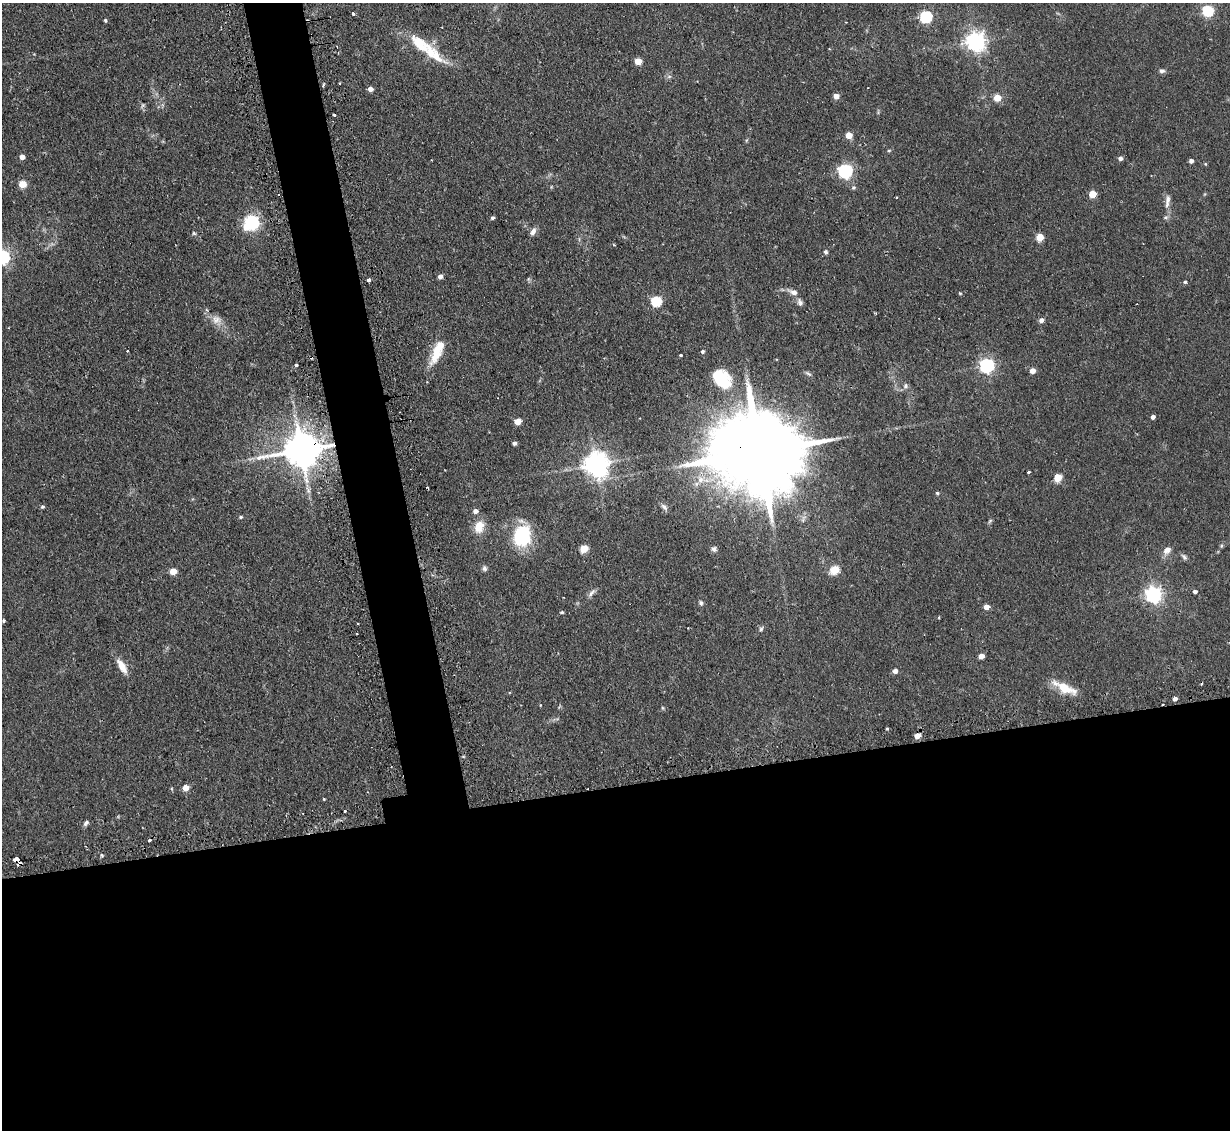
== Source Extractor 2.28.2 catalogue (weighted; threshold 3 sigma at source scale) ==
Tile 15 of 4 x 4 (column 3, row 4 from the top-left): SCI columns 2487-3714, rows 159-1286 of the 4972 x 4943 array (HDU 1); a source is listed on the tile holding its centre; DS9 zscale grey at full resolution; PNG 1232 x 1132 px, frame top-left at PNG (2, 3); no overlay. Shown black and unused: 34% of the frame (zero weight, under 2 of 3 exposures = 4% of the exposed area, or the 3 px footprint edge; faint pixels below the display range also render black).
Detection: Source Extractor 2.28.2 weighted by HDU 2 'WHT'; one run over the whole footprint, this tile lists its part. Background 0.137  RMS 0.0072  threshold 0.0322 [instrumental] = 3 sigma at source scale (4.5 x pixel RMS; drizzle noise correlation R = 1.50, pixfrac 1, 0.05/0.05 arcsec/px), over >= 5 px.
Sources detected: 110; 2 inside a brighter object's white glare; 7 cosmic-ray / hot-pixel residue — not listed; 2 inside a brighter listed object's ellipse — not listed separately; the other 99 listed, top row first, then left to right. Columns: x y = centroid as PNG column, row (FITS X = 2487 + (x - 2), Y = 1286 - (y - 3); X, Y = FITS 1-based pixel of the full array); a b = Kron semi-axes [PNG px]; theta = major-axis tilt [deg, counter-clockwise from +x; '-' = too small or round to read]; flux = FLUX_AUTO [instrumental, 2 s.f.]
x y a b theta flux
1208 11 6 5 - 62
353 14 3 3 - 6.5
926 17 6 5 - 94
105 20 4 3 - 0.95
976 41 7 7 - 370
421 44 35 15 -38 23
638 61 5 5 - 15
1162 71 7 6 - 2
669 76 7 4 1 1.4
323 85 3 3 - 1.1
370 89 4 4 - 4.3
836 96 4 4 - 6.2
997 98 5 5 - 14
334 115 3 2 - 0.91
849 135 5 4 - 11
889 151 5 3 - 0.76
22 157 4 4 - 4.7
1120 158 4 4 - 2.4
1191 161 4 4 - 2.3
845 171 6 6 - 160
23 184 5 5 - 20
853 187 5 5 - 1.4
1092 194 5 4 - 17
897 197 3 2 - 0.59
1167 201 21 7 83 5.2
492 218 4 4 - 1.4
252 222 8 6 39 200
533 231 10 6 59 3.1
194 233 6 4 -43 1
1040 237 5 5 - 18
614 245 4 3 - 0.93
826 252 6 5 - 1.3
3 257 6 6 - 160
440 276 4 4 - 3.4
368 280 3 3 - 7.3
1185 282 4 4 - 0.94
793 292 12 7 -19 4.4
960 293 4 3 - 0.69
656 301 5 5 - 52
800 302 10 7 -65 2.5
216 319 13 11 -20 6
1041 320 6 5 - 2.3
127 351 3 2 - 0.77
437 351 35 13 69 17
702 352 4 4 - 1.3
681 355 3 3 - 1.8
296 365 3 3 - 1.4
986 365 6 6 - 170
1032 371 5 5 - 5.3
724 383 36 18 -71 27
905 386 8 7 - 2.2
1153 417 4 4 - 2.4
518 421 5 4 - 11
514 443 4 4 - 2.5
301 450 11 9 11 2000
758 452 41 19 7 15000
596 464 8 8 - 730
1028 472 3 3 - 1.4
1058 478 5 5 - 23
308 490 10 6 -70 2.8
937 493 5 4 - 1.1
42 507 4 4 - 1.3
664 507 10 6 -49 2.3
475 511 5 5 - 3.2
241 517 5 4 - 1.1
990 521 7 4 46 1
479 526 15 10 68 11
522 536 24 19 78 41
1221 546 6 3 71 0.96
584 548 5 5 - 21
714 549 7 6 - 2.1
1167 550 10 8 41 4.7
1184 557 10 5 -54 1.9
484 568 7 6 - 1.9
835 570 5 5 - 27
173 571 5 5 - 14
1195 591 5 4 - 1.8
592 593 13 5 53 2.5
1153 594 6 6 - 260
701 603 7 5 -67 1.6
986 607 4 4 - 6
562 612 4 3 - 0.97
3 620 3 3 - 1.6
761 629 5 5 - 1.3
981 656 4 4 - 5.6
122 666 17 7 -58 9
895 671 5 4 - 3.5
1066 688 28 11 -24 15
1175 699 4 4 - 2.6
540 705 4 2 - 0.49
663 708 6 3 -71 0.78
887 729 4 3 - 0.74
917 736 5 4 - 6.8
186 788 5 4 - 9.9
324 799 3 3 - 0.59
86 823 9 5 52 1.8
101 855 5 3 - 0.8
15 860 6 5 - 17
19 863 4 3 - 4.4
Overlapping masked pixels (flux is a lower limit): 4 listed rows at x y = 301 450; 758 452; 15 860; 19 863
Isophote crosses this tile's border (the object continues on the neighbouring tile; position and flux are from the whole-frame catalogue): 1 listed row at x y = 3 257